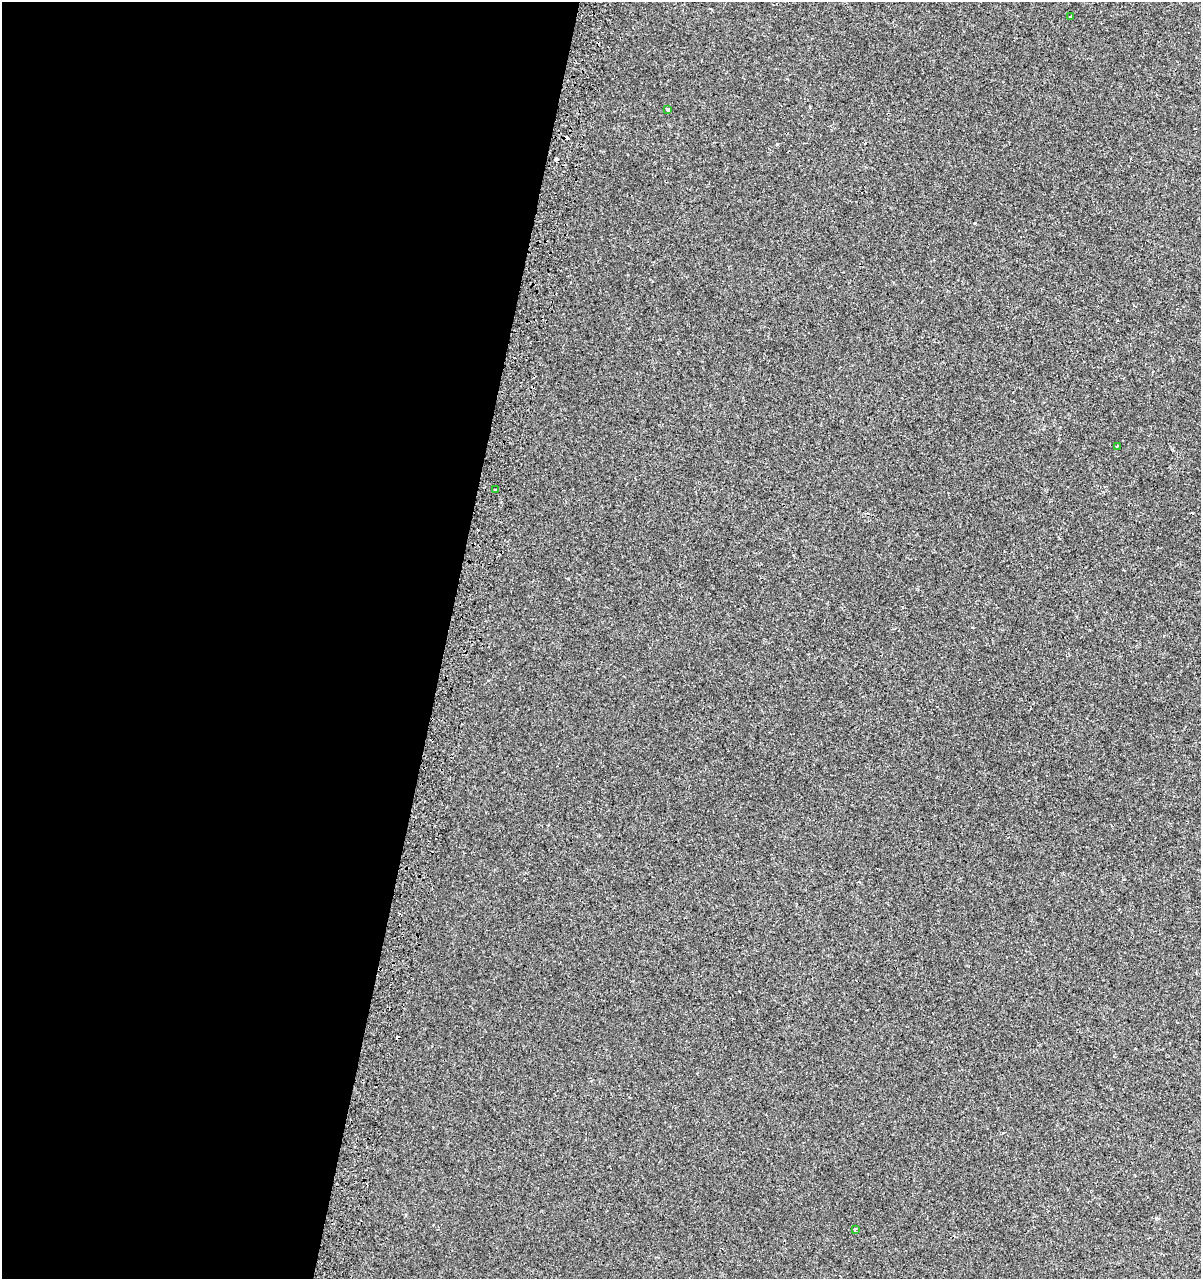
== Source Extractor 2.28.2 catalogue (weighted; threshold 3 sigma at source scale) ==
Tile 5 of 4 x 4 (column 1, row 2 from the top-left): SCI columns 267-1465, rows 2597-3873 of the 5390 x 5193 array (HDU 1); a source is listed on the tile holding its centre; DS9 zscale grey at full resolution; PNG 1203 x 1281 px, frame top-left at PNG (2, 2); each listed source drawn as its Kron ellipse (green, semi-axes under 4 px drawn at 4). Shown black and unused: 37% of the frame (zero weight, under 2 of 3 exposures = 3% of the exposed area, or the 3 px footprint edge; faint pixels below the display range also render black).
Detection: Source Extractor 2.28.2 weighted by HDU 2 'WHT'; one run over the whole footprint, this tile lists its part. Background 1.90e-04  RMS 0.0025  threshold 0.0112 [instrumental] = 3 sigma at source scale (4.5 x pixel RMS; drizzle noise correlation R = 1.50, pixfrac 1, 0.0396/0.0396 arcsec/px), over >= 5 px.
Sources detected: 10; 5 cosmic-ray / hot-pixel residue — neither listed nor drawn; the other 5 listed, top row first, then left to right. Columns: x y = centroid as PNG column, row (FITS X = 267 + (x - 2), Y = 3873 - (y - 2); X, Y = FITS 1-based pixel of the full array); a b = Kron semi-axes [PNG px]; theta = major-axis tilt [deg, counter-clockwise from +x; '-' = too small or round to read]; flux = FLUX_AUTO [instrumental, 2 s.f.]
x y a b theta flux
1071 16 3 2 - 0.24
668 109 4 3 - 0.68
1117 446 3 2 - 0.55
495 490 3 2 - 0.38
855 1229 3 3 - 0.28